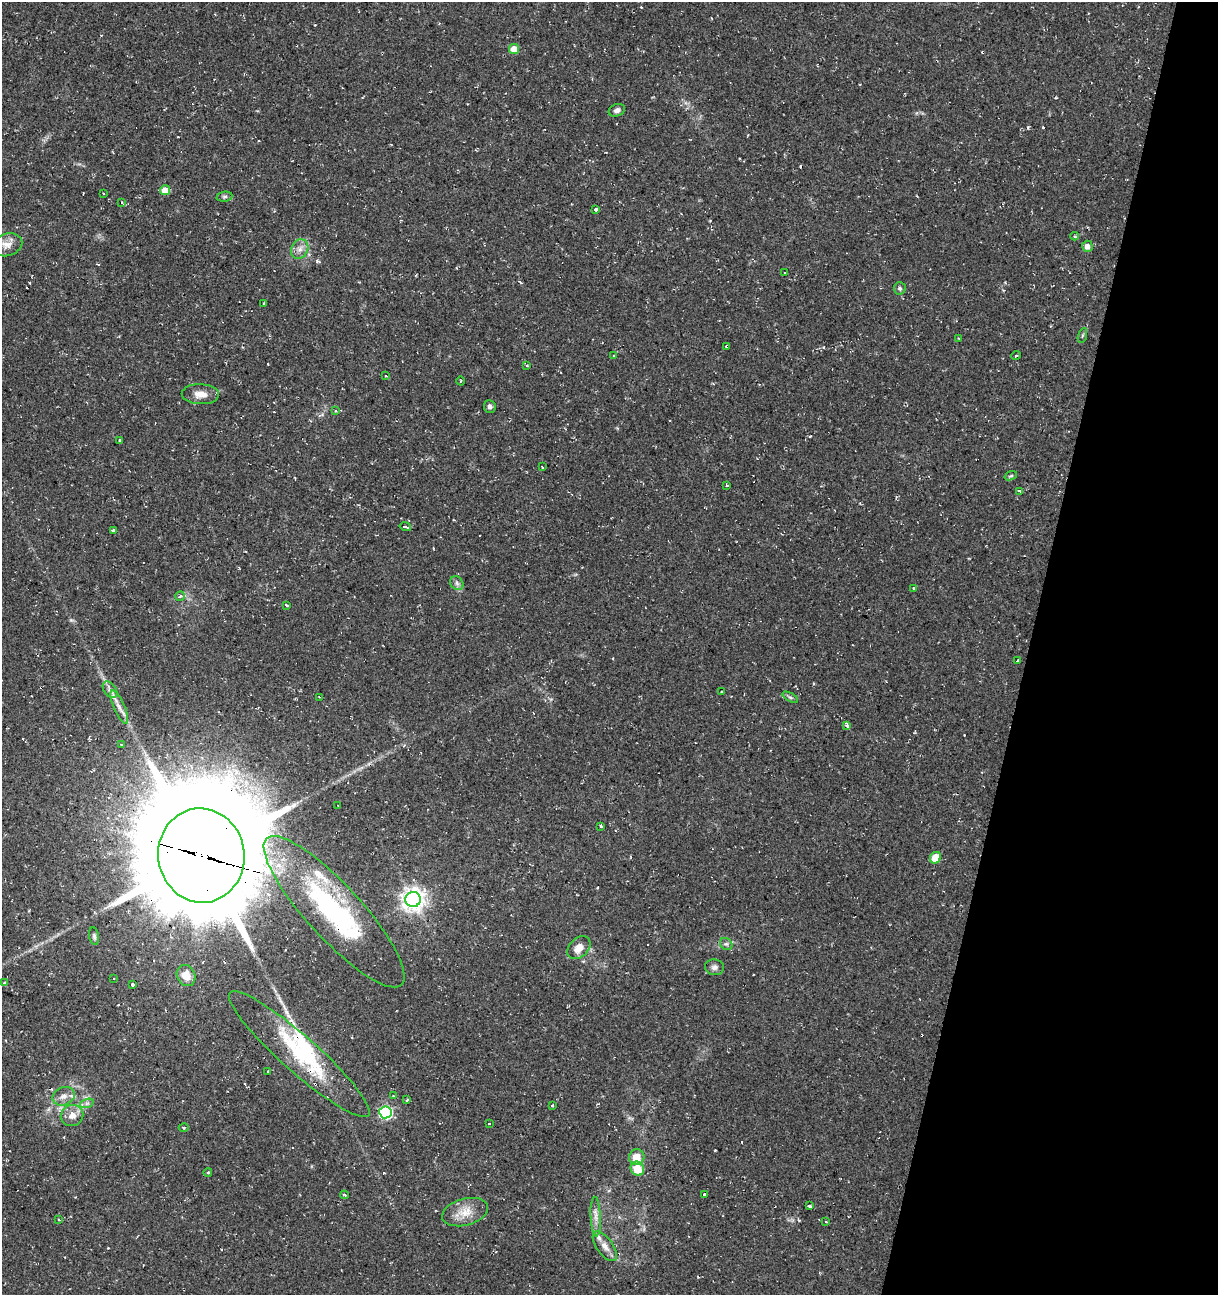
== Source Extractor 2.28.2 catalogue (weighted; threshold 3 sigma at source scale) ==
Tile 8 of 4 x 4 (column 4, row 2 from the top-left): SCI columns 3927-5142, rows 2589-3881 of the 5362 x 5188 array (HDU 1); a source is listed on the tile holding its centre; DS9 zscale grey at full resolution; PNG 1220 x 1297 px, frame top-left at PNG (2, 2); each listed source drawn as its Kron ellipse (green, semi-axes under 4 px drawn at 4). Shown black and unused: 16% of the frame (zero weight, under 2 of 3 exposures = <1% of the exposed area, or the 3 px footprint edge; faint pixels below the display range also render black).
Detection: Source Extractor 2.28.2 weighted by HDU 2 'WHT'; one run over the whole footprint, this tile lists its part. Background 0.0395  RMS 0.004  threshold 0.0181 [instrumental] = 3 sigma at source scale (4.5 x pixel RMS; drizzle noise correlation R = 1.50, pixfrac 1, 0.0396/0.0396 arcsec/px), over >= 5 px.
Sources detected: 105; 2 inside a brighter object's white glare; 20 cosmic-ray / hot-pixel residue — neither listed nor drawn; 3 inside a brighter listed object's ellipse — not listed separately; the other 80 listed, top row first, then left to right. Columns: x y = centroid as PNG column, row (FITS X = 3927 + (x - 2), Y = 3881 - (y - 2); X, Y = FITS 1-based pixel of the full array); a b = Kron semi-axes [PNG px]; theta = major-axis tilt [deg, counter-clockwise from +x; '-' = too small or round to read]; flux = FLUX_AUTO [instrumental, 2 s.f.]
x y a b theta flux
514 49 5 5 - 6.6
617 110 8 6 21 1.4
165 190 5 5 - 4.6
103 193 2 2 - 0.26
225 197 8 5 6 0.83
122 202 3 3 - 0.41
596 209 4 3 - 1.7
1075 236 4 3 - 0.45
7 245 16 11 15 3.5
1087 246 5 5 - 2.5
300 249 10 8 64 2.5
785 272 3 2 - 0.29
900 288 6 6 - 0.81
264 303 3 2 - 0.44
1082 336 8 3 71 0.61
959 338 4 2 - 0.38
727 346 3 3 - 0.67
1016 355 5 3 - 0.52
613 356 2 2 - 0.44
527 366 3 3 - 0.48
385 376 3 3 - 0.6
460 381 4 3 - 0.34
200 394 19 10 -2 4.1
490 406 6 6 - 1.4
335 411 4 3 - 0.56
120 440 3 3 - 0.72
542 467 3 2 - 0.46
1011 476 6 4 19 0.53
726 485 3 3 - 7.8
1020 491 3 2 - 3.2
405 527 6 3 -16 3.5
113 530 4 3 - 1.3
457 583 7 6 - 1.2
914 588 4 3 - 1.3
180 596 5 4 - 0.8
287 605 3 3 - 5
1017 660 3 2 - 0.51
110 690 9 6 -54 1.6
722 692 3 2 - 0.91
319 697 3 2 - 0.3
790 697 9 4 -29 0.73
119 707 18 5 -66 2.9
847 726 3 3 - 2.1
121 744 3 3 - 0.61
338 805 3 2 - 0.55
601 826 4 3 - 0.77
201 855 47 43 -82 10000
935 858 6 5 - 8.9
413 899 8 7 - 290
334 912 100 27 -47 73
94 936 9 4 -81 0.89
726 944 7 5 -41 0.93
579 948 13 9 44 4.2
714 967 9 8 - 1.5
186 975 11 9 -63 4.1
113 979 3 3 - 0.58
5 983 3 3 - 0.95
132 984 3 3 - 9.3
299 1054 92 18 -42 33
268 1071 3 3 - 0.49
64 1096 11 9 25 3
393 1096 3 3 - 0.55
407 1100 3 3 - 1.7
87 1103 7 4 19 1
553 1105 3 3 - 1.1
386 1112 6 6 - 62
72 1115 11 10 - 3.8
489 1124 3 3 - 0.6
184 1127 5 3 - 0.44
637 1157 8 7 - 6
637 1169 7 6 - 8.7
208 1172 4 3 - 0.31
344 1195 4 3 - 1.1
705 1195 4 3 - 1.7
810 1206 3 3 - 1.4
465 1212 23 13 16 6.5
596 1216 20 5 -87 2.8
59 1220 3 2 - 0.47
826 1222 3 2 - 0.71
605 1246 17 8 -54 3.3
Overlapping masked pixels (flux is a lower limit): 4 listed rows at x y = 727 346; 201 855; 334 912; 299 1054
Unlisted compact peaks at least as high as the median listed source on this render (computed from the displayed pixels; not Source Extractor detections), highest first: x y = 71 620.